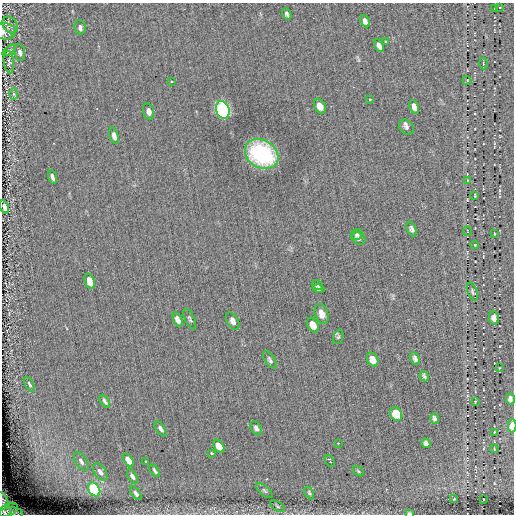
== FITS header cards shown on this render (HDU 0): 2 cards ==
NAXIS1  =                  512
NAXIS2  =                  512

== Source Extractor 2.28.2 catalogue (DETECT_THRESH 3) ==
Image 512 x 512 px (HDU 0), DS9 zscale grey, 1 PNG px = 1 image px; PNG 516 x 516 px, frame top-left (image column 1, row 512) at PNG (2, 3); each listed source drawn as its Kron ellipse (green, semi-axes under 4 px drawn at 4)
Background 0.026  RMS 4.6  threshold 13.8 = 3 sigma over >= 5 px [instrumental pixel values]
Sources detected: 84; all 84 listed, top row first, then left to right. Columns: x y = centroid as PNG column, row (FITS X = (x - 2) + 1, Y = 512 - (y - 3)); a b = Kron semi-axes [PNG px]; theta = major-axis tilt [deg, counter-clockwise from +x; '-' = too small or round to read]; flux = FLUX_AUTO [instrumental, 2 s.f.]
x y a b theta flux
500 7 2 2 - 200
495 9 3 2 - 360
287 14 6 3 -64 680
365 21 6 4 -63 1200
10 25 9 7 -55 800
80 27 7 5 -83 990
5 31 11 8 -6 1800
385 42 3 3 - 1200
379 46 7 4 -63 1200
9 50 7 3 35 450
20 52 8 5 -81 1200
9 62 11 5 -82 880
483 64 6 3 -89 320
171 81 3 3 - 680
467 81 4 3 - 330
14 94 6 4 -89 480
370 99 4 3 - 360
320 106 8 5 -64 2300
414 107 7 4 -69 1400
223 110 9 6 -71 110000
149 111 8 5 -75 1400
407 127 8 6 -44 1000
114 136 8 4 -75 1400
262 154 18 14 -32 29000
52 177 7 3 -74 920
467 180 3 2 - 170
475 196 4 3 - 340
4 207 7 3 -73 2900
412 229 8 4 -67 870
467 231 4 3 - 250
494 234 3 2 - 270
357 235 6 5 - 490
359 239 7 6 - 700
475 245 4 4 - 290
90 281 8 4 -68 5300
317 285 6 4 -34 630
319 289 6 3 -14 740
472 292 9 5 -68 590
322 314 10 6 -70 2100
494 318 7 5 -79 1600
190 319 11 4 -64 670
178 320 7 4 -67 1500
233 321 9 5 -63 1300
313 325 8 5 -63 3600
338 337 7 5 70 480
415 359 7 4 -65 840
270 360 10 4 -56 700
373 360 7 5 -62 3700
499 368 2 2 - 180
424 376 5 3 - 600
29 384 8 3 -64 530
510 399 6 4 -86 1100
105 401 7 3 -60 830
475 401 3 2 - 210
396 414 7 5 -63 11000
434 419 5 3 - 730
512 426 6 3 90 4900
256 428 8 5 -61 950
161 429 9 4 -57 1000
494 432 3 2 - 200
338 443 3 3 - 300
426 443 5 4 - 860
219 446 7 4 -54 4800
494 449 4 2 - 230
211 453 3 3 - 510
128 460 7 4 -56 4900
81 461 10 5 -57 1400
145 461 3 3 - 580
330 461 6 3 -57 1100
155 471 7 3 -56 700
358 471 6 3 -36 360
100 472 10 5 -55 2100
132 476 8 4 -58 1200
94 489 7 5 -56 31000
264 491 9 5 -42 650
136 493 8 4 -53 1100
309 493 7 4 -61 510
454 499 2 2 - 170
483 499 2 2 - 180
277 506 8 4 -29 580
8 510 11 6 26 1300
4 512 20 6 -78 1700
11 513 11 6 1 1100
409 513 4 3 - 440
At the frame edge (FLAGS 8, measured only in part): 5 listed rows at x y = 5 31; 4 207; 512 426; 11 513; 409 513